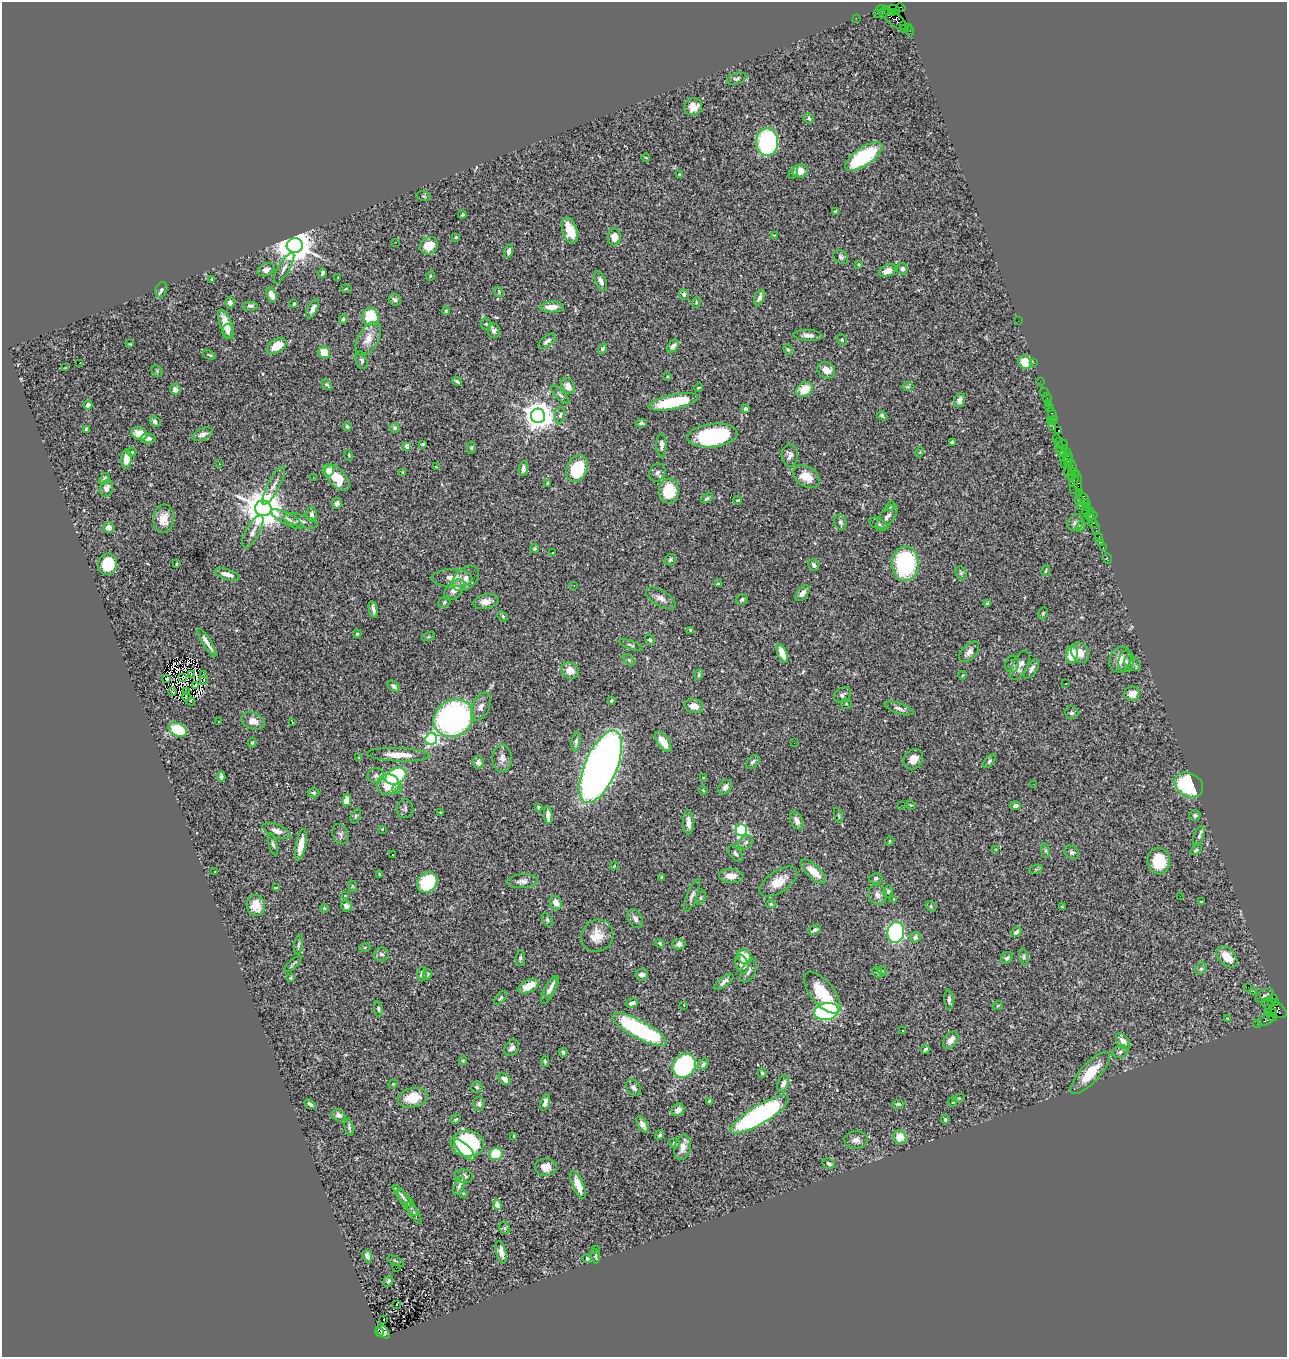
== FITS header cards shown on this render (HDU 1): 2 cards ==
NAXIS1  =                 1285
NAXIS2  =                 1355

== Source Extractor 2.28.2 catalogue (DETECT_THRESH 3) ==
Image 1285 x 1355 px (HDU 1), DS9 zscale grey, 1 PNG px = 1 image px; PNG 1289 x 1359 px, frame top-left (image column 1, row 1355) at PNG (2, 2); each listed source drawn as its Kron ellipse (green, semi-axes under 4 px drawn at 4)
Background 1.05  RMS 0.027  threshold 0.0815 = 3 sigma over >= 5 px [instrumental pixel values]
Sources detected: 461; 3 with non-positive FLUX_AUTO (blend fragments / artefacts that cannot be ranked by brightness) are neither listed nor drawn; the other 458 listed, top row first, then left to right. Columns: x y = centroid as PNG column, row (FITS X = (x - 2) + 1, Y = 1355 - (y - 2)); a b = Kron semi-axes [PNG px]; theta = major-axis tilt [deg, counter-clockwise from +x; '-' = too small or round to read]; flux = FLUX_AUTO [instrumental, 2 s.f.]
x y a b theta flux
901 8 5 3 - 28
881 9 5 4 - 81
894 10 6 3 -16 470
884 12 6 3 70 96
878 13 3 3 - 18
893 13 4 3 - 490
856 18 2 2 - 10
894 19 15 6 -37 430
904 25 2 2 - 12
908 27 3 2 - 27
904 28 3 2 - 12
910 31 5 3 - 28
737 79 10 5 17 4.5
693 107 9 8 - 15
809 118 5 5 - 3.6
767 142 14 11 89 260
864 156 22 9 34 130
646 158 4 2 - 1.5
800 171 7 6 - 23
793 173 6 4 60 3.2
679 175 3 3 - 1.8
424 196 7 4 -15 2.2
836 211 4 3 - 4.1
462 215 4 3 - 1.8
570 230 13 7 -73 46
774 235 4 2 - 1.4
456 237 3 3 - 2.5
614 237 8 6 90 24
396 242 3 2 - 1.3
295 245 8 7 - 5400
429 246 9 8 - 35
509 251 7 4 77 7.9
841 257 8 6 -40 4.2
859 264 4 4 - 1.9
284 268 18 5 60 9.3
902 269 6 5 - 5.8
266 270 9 6 24 11
888 271 9 6 23 20
322 273 5 3 - 4.1
430 276 5 3 - 1.5
338 278 3 3 - 2.2
212 279 4 2 - 1.6
601 281 10 5 -67 8
346 289 6 4 1 2.4
161 290 8 5 71 4.3
499 292 5 4 - 2.5
272 295 7 5 -69 28
684 295 5 5 - 5.7
760 297 8 4 67 7.9
395 300 6 6 - 5
696 302 5 4 - 2
230 303 5 4 - 7.4
294 304 4 3 - 2.2
250 306 8 5 0 4.1
552 307 12 5 3 18
313 309 10 4 63 8.3
446 311 4 4 - 2
371 317 9 8 - 87
343 319 4 4 - 4.1
1018 321 2 2 - 7.5
226 324 15 6 -70 25
486 324 5 5 - 2.8
227 331 7 5 90 6.3
494 331 7 6 - 6.5
808 335 14 5 -3 11
368 339 18 10 59 21
842 340 5 5 - 2.4
547 341 10 5 39 5.7
130 344 3 3 - 1.4
277 346 11 6 33 32
673 346 7 5 56 6.5
602 349 5 4 - 3.3
788 349 5 3 - 2.5
324 352 6 5 - 42
209 355 6 2 -24 2.1
362 360 9 5 -71 4.3
1025 362 7 6 - 37
79 363 3 2 - 23
1034 363 2 2 - 17
65 368 2 2 - 1.6
826 370 9 7 -34 21
157 371 6 4 -48 3.1
667 377 3 3 - 1.9
457 381 5 3 - 3.1
1040 381 2 2 - 17
327 385 6 4 -42 3
568 386 8 6 -62 15
908 387 6 4 0 2.9
698 388 5 3 - 1.9
175 389 5 5 - 7.2
804 390 9 6 36 39
1044 392 4 3 - 26
560 395 12 4 -45 4.7
1047 398 5 2 - 36
959 400 7 5 71 9.5
673 402 25 7 12 110
1049 404 4 3 - 58
88 405 4 4 - 9.7
1050 408 3 2 - 51
746 409 4 4 - 5.7
560 415 8 5 82 4.4
538 416 7 7 - 3100
882 416 5 3 - 4.1
1052 416 8 3 -75 160
1054 419 4 2 - 63
1050 421 3 2 - 38
155 422 6 5 - 5.8
641 423 6 3 -4 3.8
347 426 4 3 - 2.5
395 428 5 5 - 4.1
1053 428 4 3 - 59
86 429 3 3 - 2.1
1058 430 4 3 - 42
139 434 8 6 -25 30
203 434 11 6 23 8.3
713 435 25 11 6 210
1056 438 2 2 - 47
148 439 8 4 -2 6
952 442 4 3 - 3.5
1059 443 6 2 87 35
423 444 4 3 - 3.2
1063 444 5 3 - 40
661 445 12 5 90 8.1
407 446 4 4 - 22
471 448 6 4 -88 3
1064 448 3 3 - 63
1061 451 6 2 -52 79
132 452 4 4 - 2.8
920 452 5 3 - 1.8
349 455 5 3 - 1.8
790 455 11 8 90 8.5
1064 455 6 2 -89 140
1067 456 7 3 83 170
126 459 10 5 86 19
1069 460 6 4 70 160
219 464 3 2 - 1.4
1064 464 4 2 - 28
1072 466 7 3 -67 170
436 467 3 3 - 1.5
523 469 7 4 85 9
577 469 14 10 63 94
328 470 6 5 - 19
1068 471 5 3 - 180
403 472 3 3 - 1.7
657 473 9 7 59 7.6
1072 474 7 4 83 110
1075 475 4 3 - 74
313 477 2 2 - 1.3
806 477 14 10 -32 32
337 478 16 8 -49 46
104 479 6 4 53 3.6
1074 481 5 3 - 150
1078 481 10 3 -83 73
547 484 3 2 - 2.9
274 485 21 6 62 13
106 488 8 6 68 12
1073 489 2 2 - 13
669 491 12 10 86 70
1080 492 3 2 - 49
707 498 6 4 33 4.5
1084 498 6 3 -54 110
738 500 4 3 - 1.8
1079 500 4 3 - 43
337 503 6 5 - 8.4
1086 504 4 2 - 21
890 506 5 4 - 4.3
1080 506 3 2 - 110
1086 507 3 2 - 59
263 508 8 7 - 6100
1086 511 5 3 - 52
1090 512 3 3 - 38
312 515 7 5 89 8.1
1091 515 6 3 9 78
887 517 14 7 53 11
164 519 14 10 84 21
287 519 17 5 -28 12
1092 519 2 2 - 25
301 521 18 6 -15 11
840 522 8 6 -68 4.5
1076 523 9 7 49 8.7
1094 523 3 2 - 61
879 524 10 5 -25 5.6
1081 526 6 4 57 4.5
109 528 5 5 - 14
1096 528 6 3 -74 45
253 532 18 7 62 12
1099 537 4 3 - 78
1101 542 2 2 - 13
1103 547 4 2 - 33
535 549 4 4 - 2.7
553 553 3 2 - 2.6
1107 558 5 3 - 23
670 560 6 5 - 3.6
108 564 10 9 - 62
177 564 3 3 - 2.2
905 564 17 13 88 210
814 565 6 5 - 6.7
1046 571 5 3 - 1.9
961 573 7 5 -66 3
227 574 13 5 -17 16
452 578 20 9 0 23
465 578 15 10 41 13
718 584 4 3 - 2.7
574 585 2 2 - 1.4
454 590 12 7 46 17
802 593 9 5 51 9.5
661 598 16 8 -31 12
742 600 6 5 - 3.4
444 602 6 5 - 3.3
486 602 12 7 12 14
988 603 4 3 - 4.2
373 609 8 3 -79 6.4
1043 613 6 4 68 2.5
503 616 6 4 -44 2.8
690 631 4 2 - 1.8
357 634 4 4 - 2.9
428 637 7 3 19 2
650 640 5 4 - 3.1
207 642 16 3 -57 11
631 645 12 4 -20 4.2
969 652 12 7 47 11
782 653 10 4 -66 28
1080 653 11 8 -57 18
1072 655 9 6 86 44
629 660 7 4 -46 3.2
1120 660 13 11 67 19
1126 661 11 7 82 8.3
1012 664 8 7 - 5.9
1133 664 9 6 -34 4.6
1020 665 16 7 63 13
1031 669 11 5 57 7
570 671 9 8 - 19
191 674 3 2 - 0.5
203 674 3 2 - 0.99
699 675 5 4 - 2.7
963 675 4 2 - 1.3
183 677 3 2 - 3
167 679 3 3 - 2.8
204 680 3 2 - 8.5
1066 684 3 2 - 4.4
195 685 4 2 - 1.5
394 686 7 4 -40 5.9
172 691 3 2 - 1.5
186 692 4 2 - 2.1
1132 694 8 7 - 19
842 695 9 7 34 6.8
186 696 4 2 - 0.2
611 700 4 3 - 2.2
191 701 4 3 - 5.4
846 704 6 5 - 2.8
694 706 10 7 -11 18
481 707 15 8 65 12
899 708 15 5 -17 8.2
1072 713 7 6 - 4
453 718 20 18 35 620
218 721 3 2 - 2
253 721 12 8 -22 17
292 722 3 2 - 1.3
178 730 9 6 -24 79
431 739 6 5 - 320
576 741 10 4 81 5.4
663 742 12 5 -55 31
252 743 5 3 - 2.5
794 743 2 2 - 3.3
398 755 31 6 -2 32
359 758 4 2 - 1.4
502 758 14 9 88 12
913 759 11 9 49 16
989 761 8 4 53 3.3
478 762 6 5 - 7.2
753 762 8 5 45 5.4
601 767 39 16 67 2100
221 776 5 3 - 3.4
376 776 8 7 - 6.3
396 776 11 8 27 160
703 778 4 4 - 2.3
1033 784 2 2 - 3.5
388 785 11 10 - 47
1189 785 15 11 -33 150
725 787 8 6 50 7.8
397 789 5 4 - 3.3
703 790 4 3 - 1.5
314 793 6 4 -1 2.8
347 800 6 4 76 20
902 805 2 2 - 2.8
911 805 4 3 - 1.7
1015 806 5 4 - 6.4
538 807 4 3 - 3
405 809 9 8 - 5.6
440 813 3 2 - 1.8
548 815 9 4 -87 13
1195 815 5 5 - 3.6
356 816 8 4 69 3.2
839 816 8 3 -71 2.2
797 821 9 6 -65 11
688 822 12 5 -88 13
382 829 4 3 - 1.6
741 830 6 5 - 240
276 831 15 6 -21 11
340 834 10 7 -69 5.6
1199 836 10 5 69 4.5
890 841 5 3 - 1.6
746 842 8 6 44 4.6
273 844 11 4 -74 4.4
301 845 16 5 79 28
996 849 3 2 - 1.4
1196 850 6 4 37 2.9
1045 851 7 4 -82 2.6
1072 852 8 6 -35 4.3
736 854 9 5 -53 5.1
393 855 3 2 - 1.3
1159 861 13 11 -81 51
614 866 4 3 - 1.6
1036 869 7 4 19 2.8
215 872 3 2 - 1.7
813 872 16 6 -43 29
379 874 3 2 - 1.2
731 876 12 7 -2 18
662 877 4 3 - 2.3
876 878 6 5 - 4.9
522 881 15 7 5 9.7
778 882 21 11 34 28
427 883 11 9 46 120
352 886 6 3 -71 1.7
276 888 4 3 - 2.5
888 891 6 5 - 3.6
692 895 17 5 69 7
877 895 10 9 - 11
345 896 4 4 - 1.7
1180 896 2 2 - 55
701 898 7 4 72 2.9
894 899 3 3 - 2.4
1201 901 3 2 - 1.3
556 903 7 6 - 17
771 904 4 4 - 2.1
256 905 11 9 -80 27
346 906 6 5 - 10
931 906 5 4 - 2.4
1062 907 4 2 - 2
324 908 4 3 - 1.7
635 919 10 6 -59 7.4
547 920 7 4 -64 3.1
815 930 7 4 28 5.1
896 932 11 8 80 300
1016 932 6 4 35 4
597 936 17 15 46 31
915 937 5 5 - 5.3
660 943 4 3 - 3
679 944 6 5 - 7.6
299 945 10 4 82 3.5
365 947 5 3 - 1.8
382 954 7 7 - 5.2
744 957 8 6 -57 29
1024 957 8 4 -79 3.7
1227 957 13 8 -45 25
520 958 7 5 82 3.4
1007 958 6 5 - 4.3
293 964 11 3 41 3.2
742 964 10 6 -70 13
1201 969 6 5 - 3.7
748 971 12 6 64 8.4
882 971 5 4 - 2.4
877 972 6 4 -47 2.7
422 974 7 4 89 4.5
427 974 5 4 - 3.2
642 975 6 6 - 8.2
291 978 4 3 - 2.2
724 982 11 5 38 8.2
529 986 11 6 27 32
551 986 12 5 59 8.3
1248 987 3 2 - 8.8
549 991 14 5 64 9.2
1253 991 2 2 - 520
822 993 25 11 -51 61
1264 995 10 5 31 5.1
501 998 8 4 49 3
1274 999 4 3 - 120
949 1000 10 4 -84 5
1275 1002 3 3 - 18
632 1003 6 4 16 6.7
1271 1003 3 2 - 6.2
684 1005 2 2 - 1.2
998 1005 5 3 - 1.6
1274 1008 14 7 -35 190
378 1009 8 4 -81 3.5
826 1011 12 8 11 340
1271 1013 5 4 - 330
1274 1013 4 3 - 370
1272 1017 5 3 - 67
1228 1019 4 4 - 1.7
1266 1020 8 5 28 140
1257 1024 2 2 - 5.3
639 1029 30 9 -28 260
903 1030 3 3 - 2.7
951 1040 9 6 53 14
1123 1042 9 5 -52 14
512 1048 9 6 56 7.2
925 1049 4 3 - 3.8
563 1052 4 3 - 4.6
1120 1052 8 6 27 4.7
463 1061 4 4 - 2.1
545 1061 5 4 - 3.1
703 1064 6 5 - 3.7
684 1065 13 11 54 320
762 1073 4 4 - 2.8
1090 1073 27 9 47 47
505 1079 7 5 -42 12
393 1084 5 4 - 1.6
783 1084 8 5 70 7.9
477 1087 6 5 - 4.5
634 1088 9 6 -53 6
413 1098 15 9 12 43
959 1098 6 3 17 1.9
710 1101 4 3 - 3.9
545 1102 8 4 74 8.7
953 1102 4 3 - 1.4
310 1104 6 3 -37 5.8
479 1104 7 6 - 4.7
898 1104 6 4 6 3
678 1110 7 5 41 12
760 1114 33 9 31 450
338 1115 7 5 -35 8.1
456 1119 5 3 - 2.1
945 1119 4 4 - 2.8
642 1124 9 5 -62 8.6
349 1127 9 3 -79 4.3
660 1135 5 4 - 4.4
514 1136 3 3 - 2.3
900 1137 7 6 - 30
856 1140 11 8 3 11
675 1143 5 4 - 3.6
467 1144 16 13 -3 200
683 1147 13 8 77 14
465 1150 14 5 -45 51
496 1154 7 6 - 55
829 1163 6 5 - 4.4
546 1167 11 9 0 19
464 1176 9 7 -9 7.1
459 1185 10 4 65 6.2
578 1185 15 5 -68 34
463 1193 2 2 - 1.5
402 1196 14 4 -52 6.9
407 1203 16 5 -54 7.5
497 1205 5 4 - 16
414 1213 12 4 -59 4.1
505 1228 6 5 - 3.1
595 1249 2 2 - 3.8
501 1252 11 5 -77 11
367 1256 6 4 -69 9.3
595 1256 7 4 -87 2.9
587 1259 4 3 - 2.3
395 1261 9 3 -28 2.7
396 1268 2 2 - 0.15
388 1281 6 4 58 3.7
397 1304 4 3 - 17
384 1319 2 2 - 3.5
379 1332 4 2 - 54
383 1332 8 5 -43 150
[3 non-positive-flux detections neither listed nor drawn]